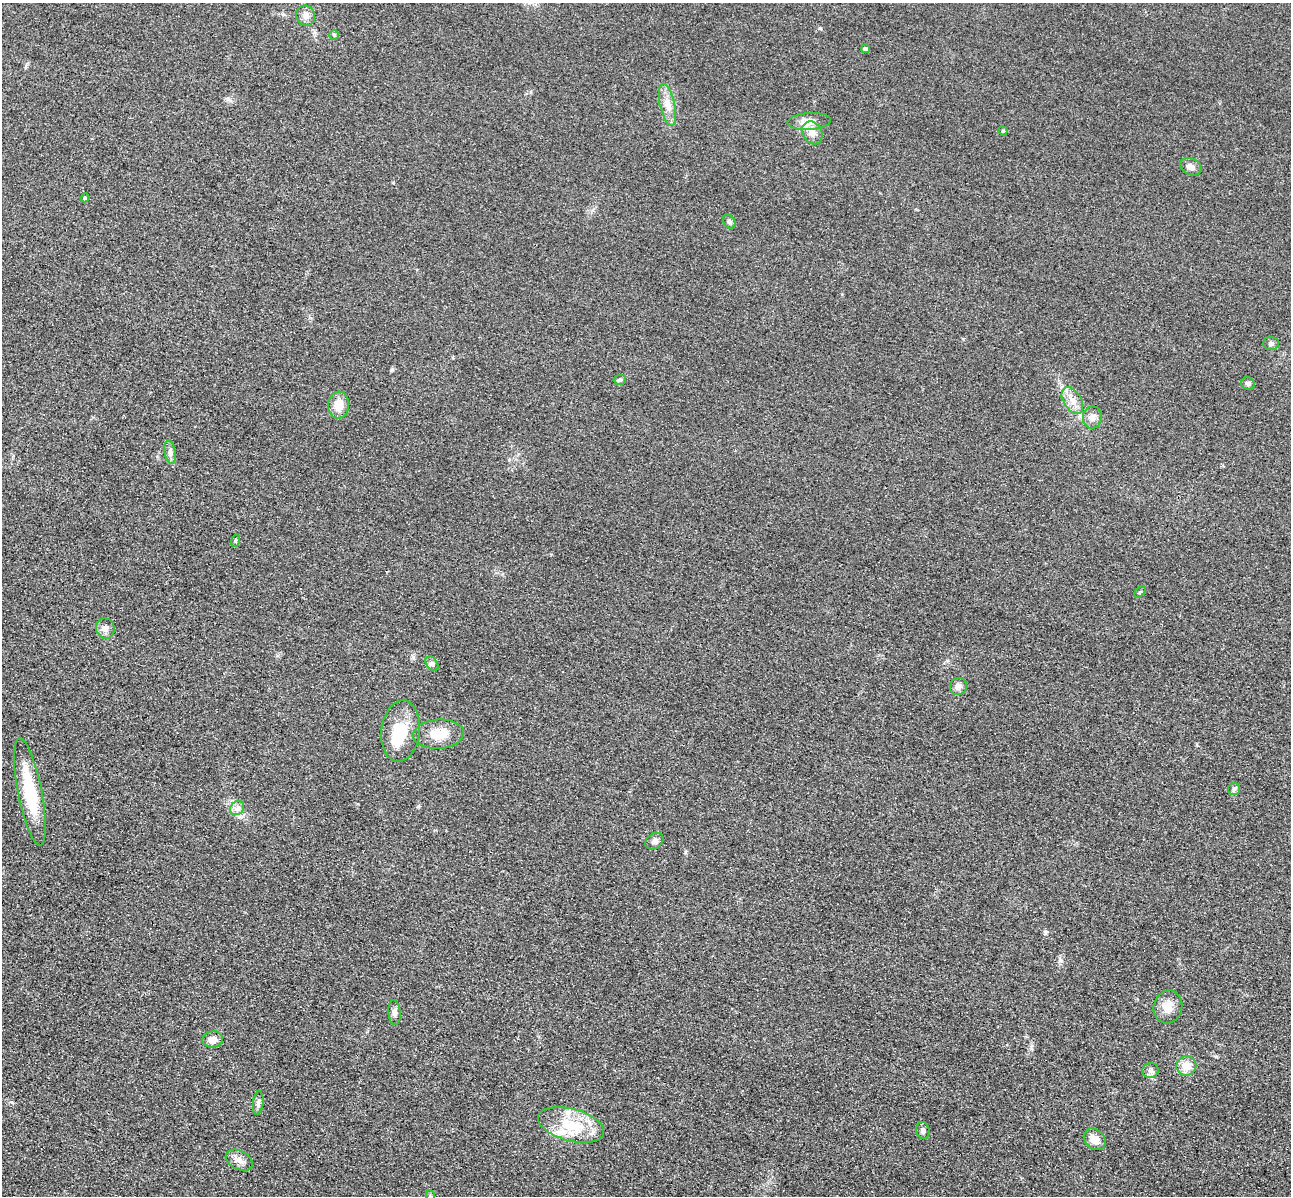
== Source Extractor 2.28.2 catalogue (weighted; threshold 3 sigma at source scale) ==
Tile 7 of 4 x 4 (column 3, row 2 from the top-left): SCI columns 2751-4039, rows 2786-3979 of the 5350 x 5365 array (HDU 1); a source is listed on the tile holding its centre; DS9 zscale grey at full resolution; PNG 1293 x 1198 px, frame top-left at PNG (2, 3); each listed source drawn as its Kron ellipse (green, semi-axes under 4 px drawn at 4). Shown black and unused: <1% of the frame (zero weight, under 3 of 4 exposures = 9% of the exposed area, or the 3 px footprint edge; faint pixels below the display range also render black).
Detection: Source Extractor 2.28.2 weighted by HDU 2 'WHT'; one run over the whole footprint, this tile lists its part. Background 0.0477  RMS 0.0085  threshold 0.0383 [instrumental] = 3 sigma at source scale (4.5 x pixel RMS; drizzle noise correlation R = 1.50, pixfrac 1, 0.05/0.05 arcsec/px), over >= 5 px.
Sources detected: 41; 1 inside a brighter object's white glare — neither listed nor drawn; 1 inside a brighter listed object's ellipse — not listed separately; the other 39 listed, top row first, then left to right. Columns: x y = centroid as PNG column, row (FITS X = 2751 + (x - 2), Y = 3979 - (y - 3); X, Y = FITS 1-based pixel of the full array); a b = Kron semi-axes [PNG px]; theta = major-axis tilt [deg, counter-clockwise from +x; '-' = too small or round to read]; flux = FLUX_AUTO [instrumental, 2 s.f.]
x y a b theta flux
306 16 10 9 - 5.2
334 35 5 5 - 1.4
865 49 4 4 - 1.8
667 105 21 7 -78 8.5
809 121 22 8 3 9.5
1003 131 5 4 - 0.78
812 133 12 9 -62 7
1191 167 11 8 -27 4.2
85 198 5 4 - 1
729 222 8 5 -54 1.7
1271 343 8 6 -3 2.3
620 380 6 5 - 1.5
1248 383 7 6 - 1.9
1072 400 15 8 -57 7.6
339 405 13 10 84 11
1092 417 11 9 78 4.6
170 452 12 5 -81 2.9
235 541 6 4 72 0.99
1140 592 7 4 44 0.98
105 628 10 9 - 4.2
432 663 8 5 -51 2.1
958 687 8 8 - 4.4
401 731 31 19 83 29
439 734 25 14 4 17
1234 789 6 6 - 1.6
30 792 54 12 -79 46
237 808 8 6 44 3.1
654 841 10 7 36 3
1168 1007 16 14 75 9.8
394 1012 12 6 -85 3.2
213 1039 10 8 10 6.1
1186 1066 10 9 - 10
1150 1071 8 7 - 2.7
258 1103 12 5 83 2.6
571 1125 34 16 -15 32
923 1131 8 6 -72 2.7
1095 1139 12 9 -44 7.7
239 1160 14 9 -27 5.8
431 1196 6 4 -69 1.1
Isophote crosses this tile's border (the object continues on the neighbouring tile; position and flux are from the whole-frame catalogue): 1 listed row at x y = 431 1196
Unlisted compact peaks at least as high as the median listed source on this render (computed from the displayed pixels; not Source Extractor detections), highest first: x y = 820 28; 1060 960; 1045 931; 685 852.